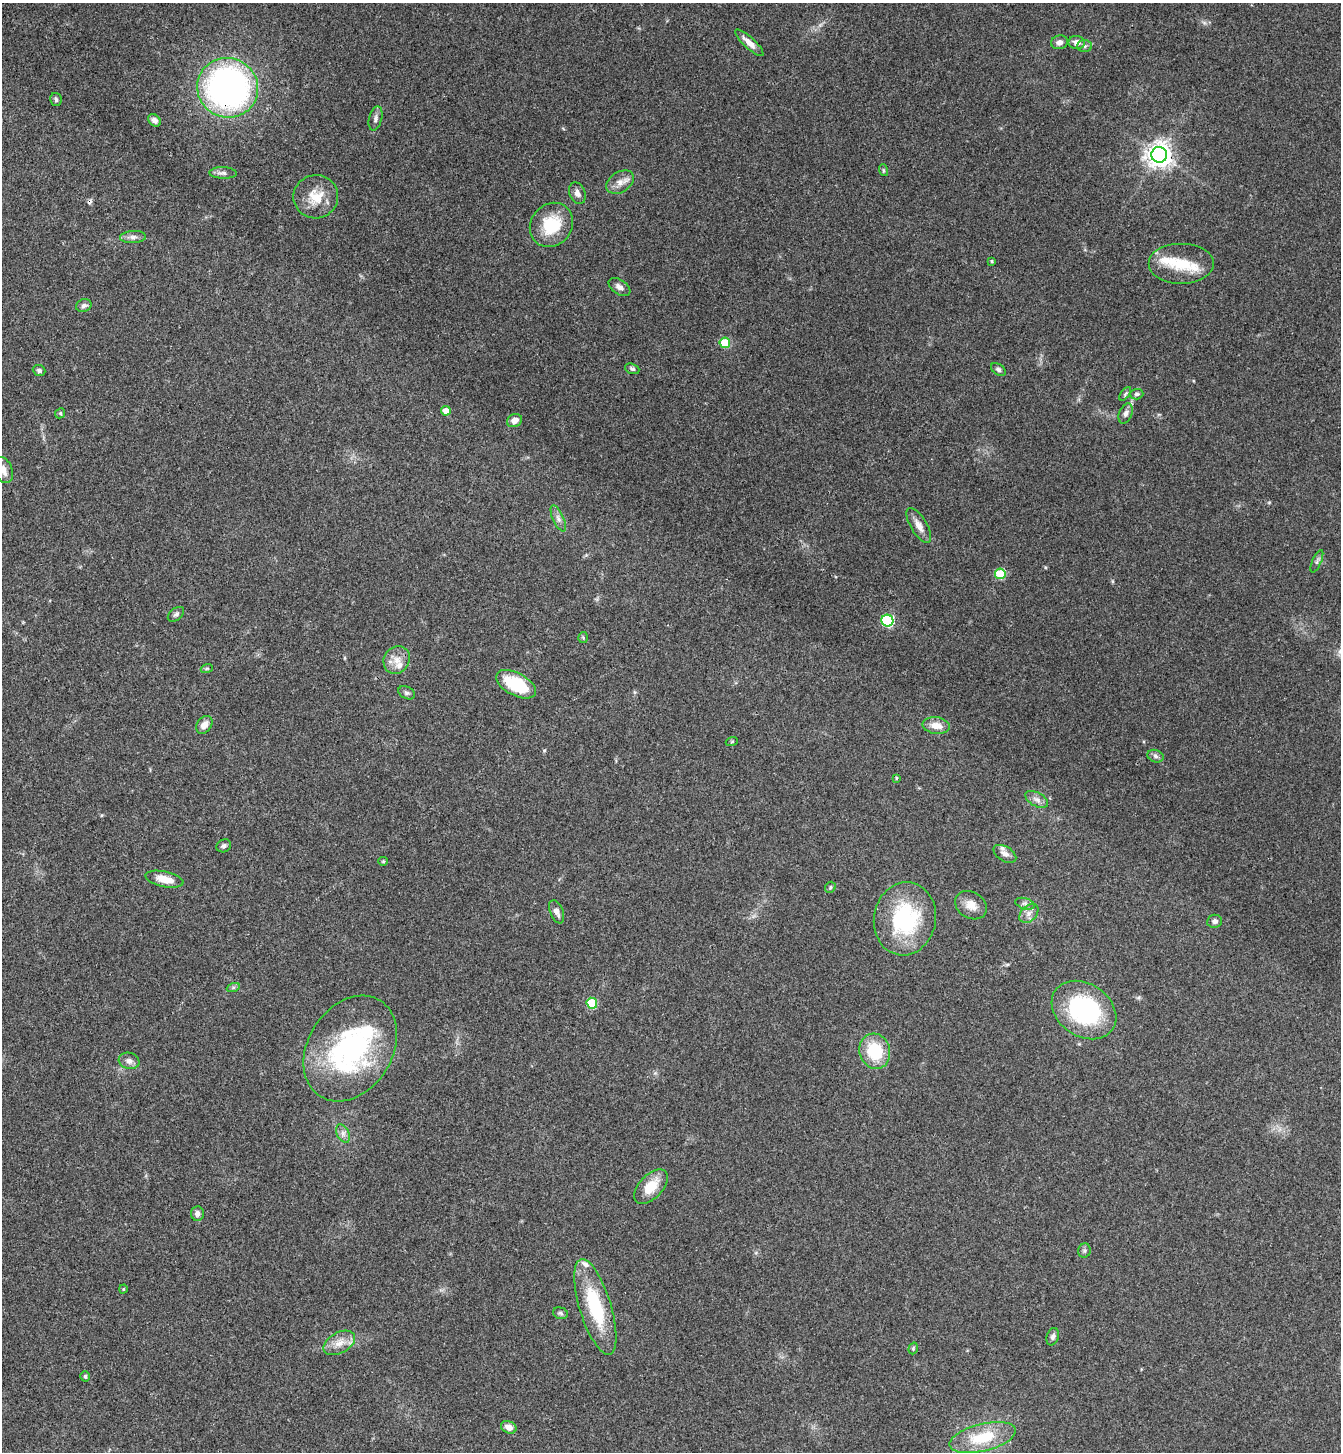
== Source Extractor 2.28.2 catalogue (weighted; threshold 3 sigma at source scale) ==
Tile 11 of 4 x 4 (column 3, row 3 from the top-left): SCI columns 3017-4355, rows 1485-2934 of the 5893 x 5870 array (HDU 1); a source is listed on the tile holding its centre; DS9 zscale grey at full resolution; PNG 1343 x 1454 px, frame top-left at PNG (2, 3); each listed source drawn as its Kron ellipse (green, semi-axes under 4 px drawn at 4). Shown black and unused: <1% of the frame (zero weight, under 3 of 4 exposures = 6% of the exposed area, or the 3 px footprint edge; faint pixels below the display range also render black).
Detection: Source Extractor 2.28.2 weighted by HDU 2 'WHT'; one run over the whole footprint, this tile lists its part. Background 0.063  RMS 0.0054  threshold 0.0245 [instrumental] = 3 sigma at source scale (4.5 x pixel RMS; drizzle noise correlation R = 1.50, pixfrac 1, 0.05/0.05 arcsec/px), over >= 5 px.
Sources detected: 85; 1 cosmic-ray / hot-pixel residue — neither listed nor drawn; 6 inside a brighter listed object's ellipse — not listed separately; the other 78 listed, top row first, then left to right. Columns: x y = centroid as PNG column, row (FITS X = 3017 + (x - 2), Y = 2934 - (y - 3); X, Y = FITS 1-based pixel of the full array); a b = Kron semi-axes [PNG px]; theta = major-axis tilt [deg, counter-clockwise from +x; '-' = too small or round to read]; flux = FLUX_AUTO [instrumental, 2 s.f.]
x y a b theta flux
1060 42 8 7 - 2.6
749 43 18 5 -43 4.4
1077 43 8 6 -8 3.6
1084 46 7 6 - 1.5
228 88 31 29 -24 200
56 99 6 5 - 1.2
376 118 12 6 75 2.2
154 120 7 5 -42 2.5
1159 155 8 8 - 530
883 170 6 4 -71 0.74
223 173 14 5 -2 2.3
620 182 15 10 33 4.7
577 193 11 8 -67 2.7
316 197 22 21 - 13
551 225 23 20 51 22
133 237 13 6 3 2.4
992 261 3 3 - 0.67
1182 264 33 20 0 17
619 287 12 7 -34 2.7
84 306 8 6 20 1.7
725 343 5 5 - 20
632 369 7 5 -21 1.1
998 369 8 5 -35 1.4
39 370 6 5 - 1.4
1125 394 8 4 55 0.91
1137 394 7 5 2 1.2
446 411 5 5 - 4.1
60 413 5 5 - 0.84
1126 414 10 6 68 2.3
514 420 8 6 28 3.9
3 470 14 9 -67 4.6
558 518 14 5 -66 2.5
919 525 20 8 -59 4.6
1317 561 12 4 66 1.6
1000 574 5 5 - 25
176 614 9 6 39 1.4
887 621 6 6 - 62
583 638 5 5 - 0.7
397 660 14 12 55 6
207 668 6 4 19 0.68
516 684 22 11 -28 27
407 693 9 6 -27 1.4
204 725 10 7 53 4.4
936 726 13 8 -7 5.7
732 741 6 4 20 0.58
1155 756 8 6 -19 1.6
896 778 4 3 - 0.59
1037 799 12 7 -29 2.7
224 846 7 6 - 1.5
1005 854 12 7 -31 2.6
383 861 5 4 - 0.58
164 879 19 7 -12 7.5
830 887 6 5 - 0.88
1025 904 10 5 -16 1.8
971 905 17 13 -33 6
557 912 12 6 -68 3
1029 913 11 7 46 3.2
905 919 37 31 80 52
1215 921 7 6 - 2
233 988 7 4 19 1
592 1003 5 5 - 28
1084 1010 35 26 -34 67
350 1048 56 42 58 97
875 1051 18 15 -74 24
129 1061 10 8 -16 2.9
343 1133 10 6 -64 2.3
651 1187 21 12 47 12
197 1214 7 6 - 2.6
1084 1250 7 6 - 1.2
123 1289 4 4 - 0.63
595 1307 50 16 -73 37
560 1313 7 5 -17 1.1
1053 1337 9 6 73 1.6
339 1343 17 10 29 6.2
913 1348 6 4 72 0.7
85 1376 5 4 - 0.85
509 1427 8 6 -24 3.7
983 1437 34 13 14 22
Overlapping masked pixels (flux is a lower limit): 2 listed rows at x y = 228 88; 1159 155
Isophote crosses this tile's border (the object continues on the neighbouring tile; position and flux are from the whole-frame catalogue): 1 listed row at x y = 3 470